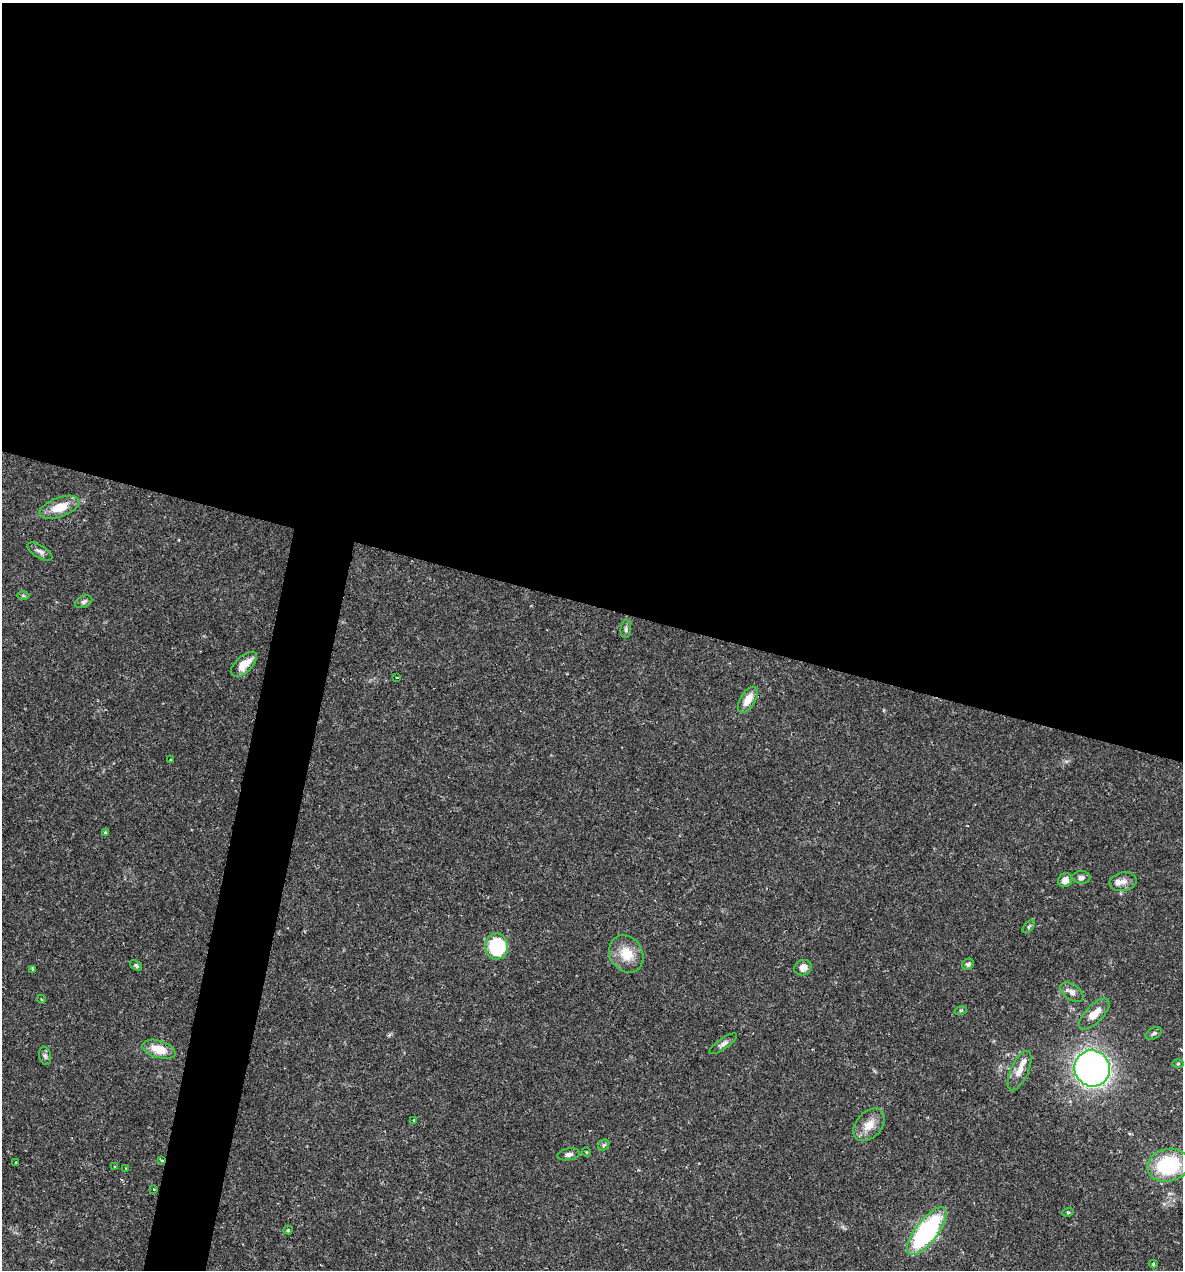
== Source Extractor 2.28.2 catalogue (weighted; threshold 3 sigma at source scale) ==
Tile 3 of 4 x 4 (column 3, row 1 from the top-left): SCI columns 2610-3790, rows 3804-5071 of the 5092 x 5073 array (HDU 1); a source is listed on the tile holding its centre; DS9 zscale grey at full resolution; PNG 1185 x 1272 px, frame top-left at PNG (2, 3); each listed source drawn as its Kron ellipse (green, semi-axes under 4 px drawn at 4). Shown black and unused: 51% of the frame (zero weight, under 2 of 3 exposures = <1% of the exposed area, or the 3 px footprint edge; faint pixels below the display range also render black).
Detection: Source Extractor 2.28.2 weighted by HDU 2 'WHT'; one run over the whole footprint, this tile lists its part. Background 0.0426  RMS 0.0032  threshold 0.0144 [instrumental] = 3 sigma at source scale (4.5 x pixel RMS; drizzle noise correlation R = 1.50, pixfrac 1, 0.05/0.05 arcsec/px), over >= 5 px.
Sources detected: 47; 1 inside a brighter listed object's ellipse — not listed separately; the other 46 listed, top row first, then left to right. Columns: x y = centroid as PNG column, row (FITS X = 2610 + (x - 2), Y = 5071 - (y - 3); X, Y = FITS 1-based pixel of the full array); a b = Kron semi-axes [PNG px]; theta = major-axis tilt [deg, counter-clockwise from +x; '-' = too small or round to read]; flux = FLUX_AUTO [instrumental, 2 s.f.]
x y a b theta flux
59 507 21 9 20 6.2
40 552 14 6 -31 1.2
23 595 6 4 -1 0.46
84 602 9 5 24 0.82
626 629 9 5 86 0.79
244 664 16 8 42 4.5
397 678 3 3 - 0.99
748 700 14 7 59 4.2
171 760 3 2 - 0.4
105 833 4 3 - 0.5
1081 877 9 6 0 1.2
1065 880 7 6 - 2.4
1123 882 14 9 12 2.3
1029 926 8 3 48 0.45
497 947 13 11 -83 21
626 954 19 16 -59 6.9
968 964 6 5 - 0.83
136 965 7 4 -38 0.56
803 968 9 7 24 2.2
33 969 4 3 - 0.81
1072 992 13 7 -36 1.8
41 999 4 3 - 0.28
961 1010 6 4 18 0.42
1094 1014 20 8 45 3.9
1154 1033 8 5 29 0.79
723 1044 16 5 34 1.3
159 1049 17 8 -17 5.7
45 1056 9 6 -79 0.84
1178 1064 6 4 1 0.37
1092 1068 18 17 - 110
1020 1071 21 8 66 3.3
414 1120 4 3 - 0.37
869 1125 19 12 48 4.4
604 1145 6 5 - 0.54
586 1152 5 3 - 0.26
569 1154 11 6 9 1.2
162 1161 4 3 - 0.32
16 1163 3 3 - 0.7
1168 1165 21 16 12 23
115 1167 4 3 - 0.27
126 1168 3 3 - 0.29
154 1189 2 2 - 0.28
1068 1212 5 3 - 0.32
288 1230 4 4 - 0.42
927 1231 29 11 52 50
1153 1264 4 4 - 0.34
Overlapping masked pixels (flux is a lower limit): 1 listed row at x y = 162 1161